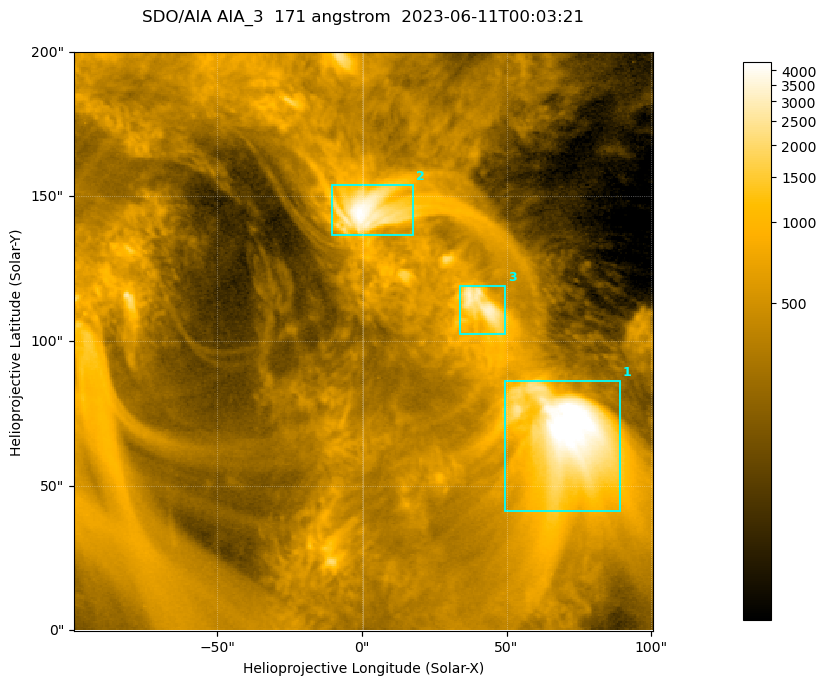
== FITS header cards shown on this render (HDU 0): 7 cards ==
TELESCOP= 'SDO/AIA '           / For AIA: SDO/AIA
INSTRUME= 'AIA_3   '           / For AIA: AIA_ATA1, AIA_ATA2, AIA_ATA3 or AIA_AT
WAVELNTH=                  171 / [angstrom] Wavelength
WAVEUNIT= 'angstrom'           / Wavelength unit: angstrom
DATE-OBS= '2023-06-11T00:03:21.351' / [ISO] Date when observation started; ISO 8
CTYPE1  = 'HPLN-TAN'           / CTYPE1; Typically HPLN
CTYPE2  = 'HPLT-TAN'           / CTYPE2; Typically HPLT

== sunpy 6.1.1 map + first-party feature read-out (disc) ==
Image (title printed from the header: SDO/AIA AIA_3  171 angstrom  2023-06-11T00:03:21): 334 x 334 px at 0.599 arcsec/px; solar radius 945 arcsec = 1577 px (partial field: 1.4% of the solar disc is inside the frame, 100% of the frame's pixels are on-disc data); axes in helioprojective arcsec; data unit not stated in the header (colour bar unlabelled)
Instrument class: DISC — disc imager (sunpy class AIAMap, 171 A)
Bright regions (active regions / flare kernels): reference = the on-disc median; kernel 3 px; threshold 5 sigma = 1097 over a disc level ~356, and >= 1.15x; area >= 111 px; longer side >= 4 px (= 2.4 arcsec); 3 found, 3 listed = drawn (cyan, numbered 1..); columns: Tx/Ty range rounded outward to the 2 arcsec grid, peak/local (2 s.f.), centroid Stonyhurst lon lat
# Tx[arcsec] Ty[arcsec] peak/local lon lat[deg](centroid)
1 48..90 40..86 15 +4 +4
2 -12..18 136..154 12 +0 +9
3 34..50 102..120 9.2 +3 +7